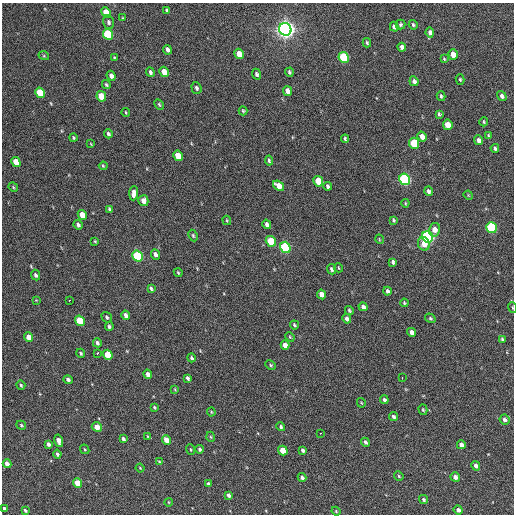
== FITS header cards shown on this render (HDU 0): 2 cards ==
NAXIS1  =                  512 / Axis length
NAXIS2  =                  512 / Axis length

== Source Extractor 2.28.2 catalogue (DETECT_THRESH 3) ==
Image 512 x 512 px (HDU 0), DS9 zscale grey, 1 PNG px = 1 image px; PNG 516 x 516 px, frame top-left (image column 1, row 512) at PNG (2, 3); each listed source drawn as its Kron ellipse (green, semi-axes under 4 px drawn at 4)
Background 287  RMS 16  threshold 49.2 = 3 sigma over >= 5 px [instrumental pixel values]
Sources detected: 158; all 158 listed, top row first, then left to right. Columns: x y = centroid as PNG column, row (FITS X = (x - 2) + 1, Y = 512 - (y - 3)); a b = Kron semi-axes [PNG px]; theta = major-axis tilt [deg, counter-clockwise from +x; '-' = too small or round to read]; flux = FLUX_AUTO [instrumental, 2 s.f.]
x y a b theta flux
167 11 4 3 - 2300
106 12 5 4 - 22000
122 18 4 3 - 850
109 22 7 5 -75 3000
400 24 5 5 - 1900
413 25 5 4 - 1700
394 27 5 4 - 3600
285 29 6 6 - 840000
430 33 5 4 - 3800
108 34 5 5 - 77000
367 43 4 3 - 1700
402 47 4 4 - 4000
167 50 5 4 - 3700
239 54 5 4 - 12000
453 54 5 4 - 11000
44 56 5 3 - 1000
344 57 5 5 - 74000
114 58 4 3 - 1100
444 59 4 3 - 1200
150 72 5 3 - 2500
164 72 5 4 - 13000
289 72 4 3 - 1900
256 74 5 4 - 2400
111 76 5 4 - 3600
460 79 5 4 - 1400
414 81 5 4 - 3000
106 84 4 3 - 1500
196 88 6 5 - 2500
287 91 5 4 - 6200
40 93 5 4 - 39000
101 96 5 4 - 24000
441 96 5 3 - 1700
502 96 5 4 - 3200
159 104 6 3 -62 1400
243 111 4 3 - 1400
126 112 4 3 - 900
439 114 4 3 - 1600
484 122 5 4 - 1400
448 125 5 4 - 14000
108 134 4 3 - 2400
488 136 4 4 - 1500
422 137 5 4 - 8900
73 138 4 4 - 1400
345 139 4 3 - 1900
479 140 5 4 - 4200
414 143 5 5 - 44000
91 144 4 3 - 780
495 148 4 3 - 2200
178 156 5 4 - 21000
269 161 5 4 - 2100
16 162 5 4 - 16000
103 166 4 3 - 1200
405 179 6 5 - 190000
318 181 5 4 - 24000
278 186 6 4 -37 9000
328 186 4 3 - 2600
13 187 5 4 - 1200
428 191 5 4 - 2700
134 193 7 4 86 7500
468 195 5 3 - 1100
143 201 5 5 - 6600
405 203 4 4 - 1200
109 209 4 3 - 1700
82 215 5 4 - 14000
227 220 5 3 - 1300
393 220 4 3 - 1500
267 224 5 4 - 4200
78 225 5 4 - 3000
491 228 5 5 - 100000
434 230 7 5 77 8100
193 236 6 4 -64 1600
427 237 6 5 - 330000
379 239 5 3 - 940
95 241 3 3 - 1300
271 241 5 5 - 43000
424 244 7 6 - 11000
285 247 6 5 - 130000
155 254 5 4 - 3500
138 256 6 5 - 100000
393 262 4 3 - 2700
339 268 4 3 - 900
331 269 5 4 - 2300
178 273 4 3 - 1300
35 275 5 4 - 2700
151 288 4 3 - 1900
387 291 4 3 - 3000
321 294 5 4 - 7000
36 300 3 3 - 850
69 300 3 2 - 2700
404 303 4 4 - 1500
363 307 4 4 - 3700
512 308 5 2 - 900
349 310 5 3 - 1700
126 315 5 4 - 4000
107 317 6 4 -56 2100
430 318 5 4 - 1700
347 319 5 4 - 3900
80 321 5 4 - 38000
294 325 4 3 - 1500
109 326 4 4 - 2200
411 332 4 4 - 4200
29 337 5 4 - 11000
290 337 5 3 - 1100
502 339 4 3 - 2000
97 343 4 3 - 2800
285 345 5 4 - 7100
81 353 5 3 - 1700
97 353 3 2 - 2700
108 355 5 4 - 26000
191 358 4 4 - 1600
270 365 5 4 - 1500
148 374 5 4 - 5600
188 378 4 3 - 2300
402 378 3 2 - 2600
68 380 5 4 - 2900
21 385 5 3 - 1600
175 389 4 3 - 1100
384 400 4 4 - 2400
361 403 5 3 - 1000
154 407 3 3 - 1300
423 410 5 4 - 1500
211 412 4 4 - 1000
393 416 5 3 - 2400
505 420 5 5 - 4100
21 425 5 4 - 1400
97 427 5 4 - 9800
281 427 4 4 - 2000
320 433 2 2 - 3700
147 436 3 2 - 760
211 437 5 3 - 1100
123 439 4 3 - 2400
166 440 5 4 - 14000
59 441 6 4 -76 6600
365 442 4 3 - 2500
48 444 4 3 - 2800
461 445 4 4 - 5100
85 449 5 3 - 1100
190 449 5 2 - 1000
199 449 4 4 - 2200
303 450 4 3 - 2400
283 451 5 4 - 19000
57 454 4 3 - 2200
159 462 4 3 - 1200
7 464 4 4 - 7100
476 466 5 4 - 4200
140 468 4 3 - 930
399 476 5 4 - 1500
302 477 4 3 - 2900
455 477 5 4 - 5000
77 483 5 4 - 16000
208 484 4 3 - 2100
229 495 4 3 - 3200
423 499 5 4 - 2100
168 502 4 2 - 740
4 508 4 3 - 2200
25 510 4 3 - 1900
458 510 4 4 - 4300
336 511 4 4 - 1200
At the frame edge (FLAGS 8, measured only in part): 1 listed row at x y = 512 308